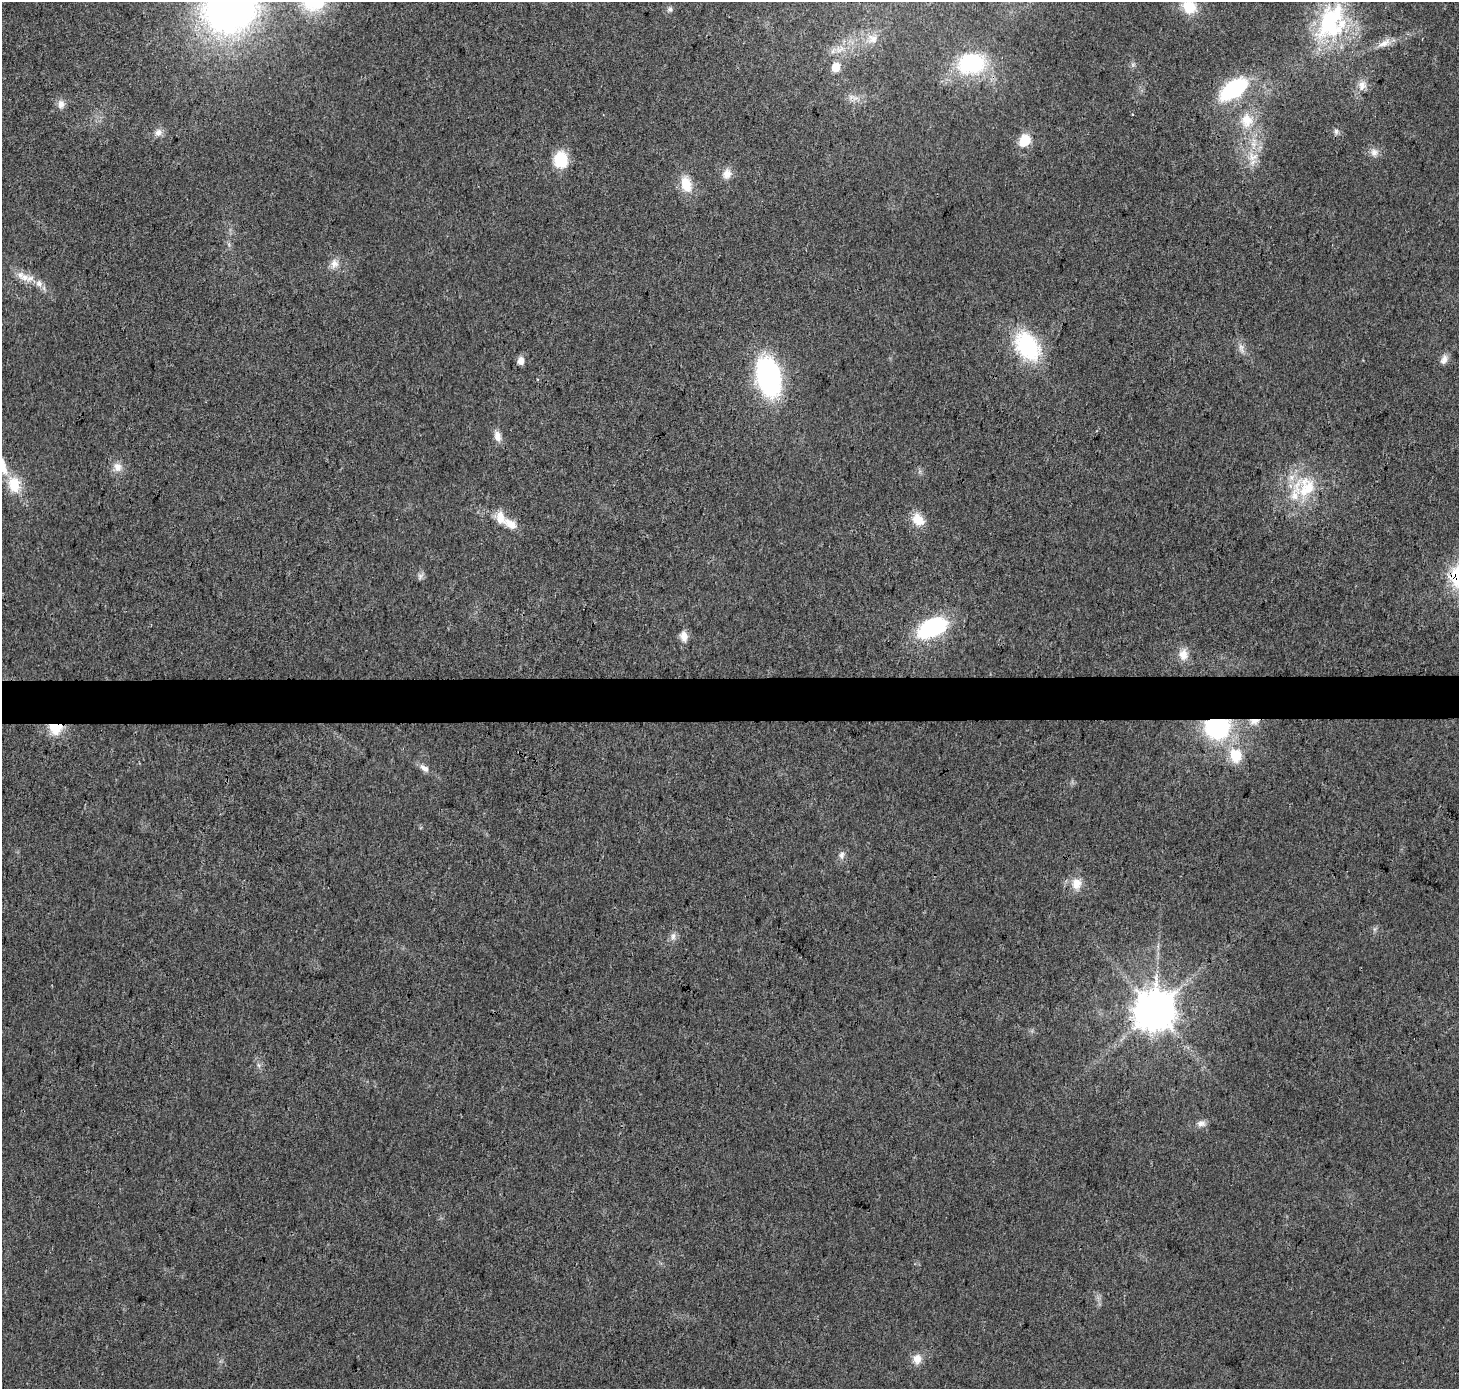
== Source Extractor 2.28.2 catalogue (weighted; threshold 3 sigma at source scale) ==
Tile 5 of 3 x 3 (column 2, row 2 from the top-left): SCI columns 1466-2922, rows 1624-3010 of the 4379 x 4623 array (HDU 1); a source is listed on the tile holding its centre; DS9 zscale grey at full resolution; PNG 1461 x 1391 px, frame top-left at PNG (2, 2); no overlay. Shown black and unused: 3% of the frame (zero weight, under 3 of 4 exposures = <1% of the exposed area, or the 3 px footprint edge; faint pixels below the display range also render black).
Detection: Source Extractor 2.28.2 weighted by HDU 2 'WHT'; one run over the whole footprint, this tile lists its part. Background 0.0188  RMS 0.0038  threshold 0.017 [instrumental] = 3 sigma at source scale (4.5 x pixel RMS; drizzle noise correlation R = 1.50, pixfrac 1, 0.0396/0.0396 arcsec/px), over >= 5 px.
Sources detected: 56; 1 inside a brighter object's white glare — not listed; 5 inside a brighter listed object's ellipse — not listed separately; the other 50 listed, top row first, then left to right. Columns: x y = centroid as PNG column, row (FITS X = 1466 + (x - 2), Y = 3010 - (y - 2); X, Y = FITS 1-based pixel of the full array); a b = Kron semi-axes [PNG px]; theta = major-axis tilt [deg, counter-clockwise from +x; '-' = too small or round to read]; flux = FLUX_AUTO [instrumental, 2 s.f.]
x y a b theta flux
1189 6 19 16 -49 9.9
230 7 46 39 35 220
670 9 7 7 - 1
1328 18 67 28 53 40
872 39 14 12 4 4.1
1385 43 20 9 26 3.9
971 63 29 21 6 35
836 67 7 7 - 6.7
1362 85 15 11 81 3.4
1233 89 26 13 36 40
61 104 12 9 89 2.5
1247 120 23 19 -83 11
1336 131 8 6 -90 1.1
158 132 11 9 42 2.3
1025 140 14 11 55 8.2
1374 152 11 10 - 2.5
1253 157 16 11 12 5.1
561 160 15 13 90 14
727 174 14 11 72 3.4
686 184 23 14 -76 8.2
334 264 13 11 74 3.3
25 277 15 10 -1 4.1
39 283 11 9 -28 2.5
1027 346 31 20 -58 38
1241 348 17 6 -76 2.3
1444 359 14 9 63 2.3
521 361 6 5 - 3.8
769 376 27 17 -78 93
497 436 14 9 -78 2.9
117 467 13 11 -69 3.4
14 484 23 16 -75 9.7
1296 491 57 19 61 17
918 520 16 11 -50 6.7
511 524 36 11 -28 6.7
420 576 10 7 57 1.2
932 628 24 14 25 45
684 636 12 9 -81 3.4
1183 654 15 12 88 4.4
1254 721 14 8 3 3.3
55 728 15 13 -19 9.8
1217 728 23 19 1 45
1235 755 14 12 -71 12
424 768 15 8 -35 2.4
842 855 12 7 82 1.8
1076 884 15 12 89 5.2
673 936 10 6 82 1.7
1154 1010 12 11 - 1300
259 1065 7 4 -88 0.86
1201 1123 12 9 8 2.2
917 1359 13 11 87 3.7
Overlapping masked pixels (flux is a lower limit): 4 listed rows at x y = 1254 721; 55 728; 1217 728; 1154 1010
Isophote crosses this tile's border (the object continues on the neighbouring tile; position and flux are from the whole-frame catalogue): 2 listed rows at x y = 1189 6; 230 7